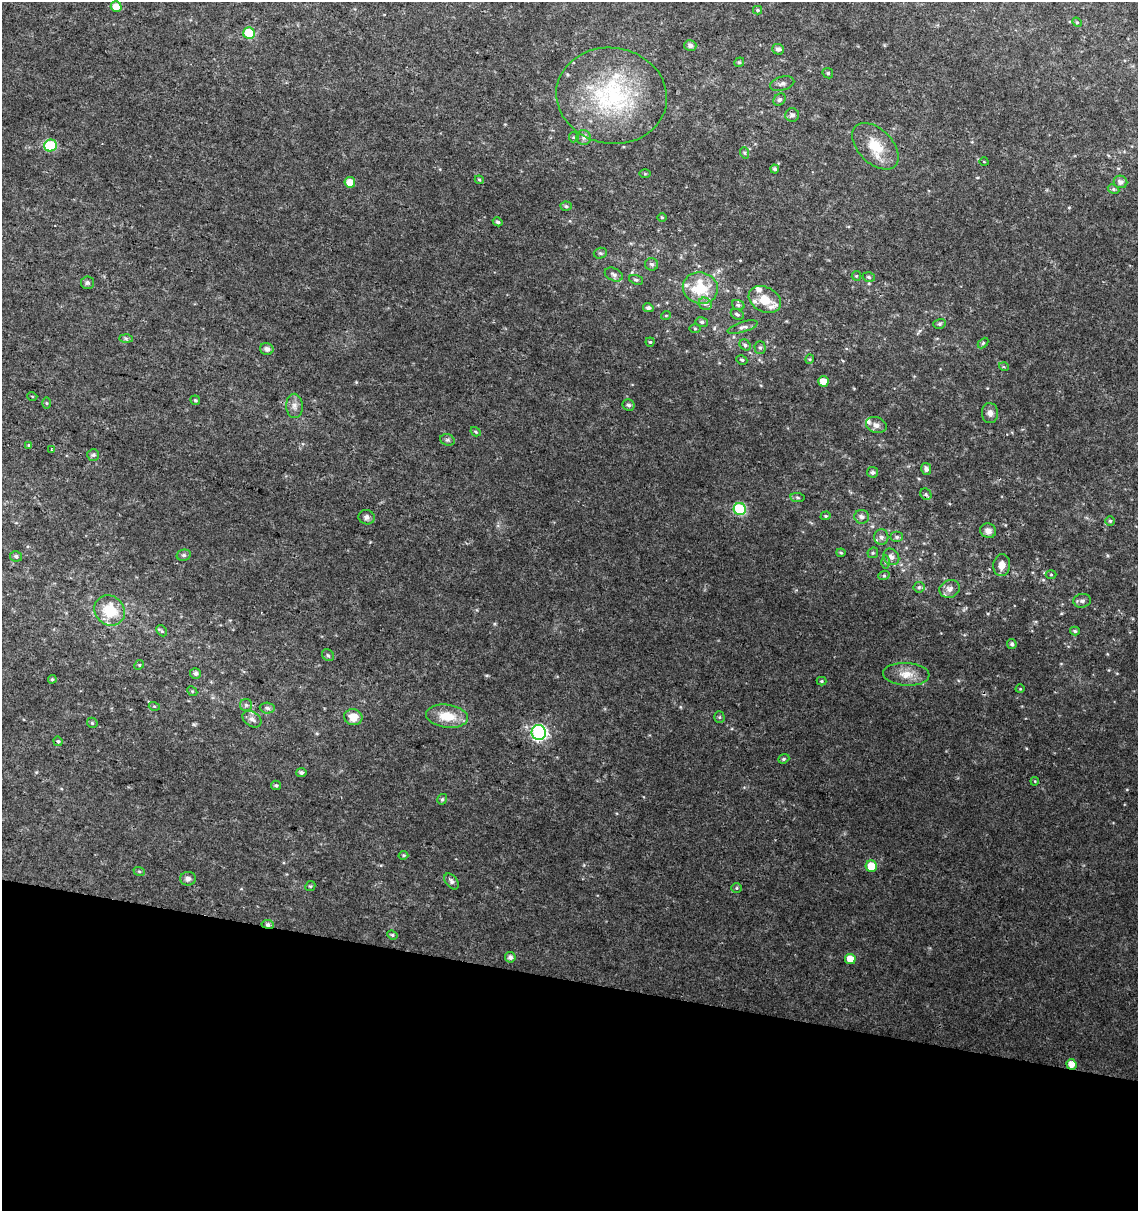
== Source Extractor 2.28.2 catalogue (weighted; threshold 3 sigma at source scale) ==
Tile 15 of 4 x 4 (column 3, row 4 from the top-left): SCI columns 2500-3635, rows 10-1218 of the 5057 x 4845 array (HDU 1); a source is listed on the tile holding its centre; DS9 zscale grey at full resolution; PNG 1140 x 1213 px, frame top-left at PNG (2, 2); each listed source drawn as its Kron ellipse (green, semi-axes under 4 px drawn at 4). Shown black and unused: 19% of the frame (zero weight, under 2 of 3 exposures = <1% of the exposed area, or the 3 px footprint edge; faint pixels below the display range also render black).
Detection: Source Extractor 2.28.2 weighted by HDU 2 'WHT'; one run over the whole footprint, this tile lists its part. Background 0.0279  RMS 0.005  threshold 0.0225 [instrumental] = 3 sigma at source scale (4.5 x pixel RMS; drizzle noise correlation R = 1.50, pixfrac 1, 0.0396/0.0396 arcsec/px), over >= 5 px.
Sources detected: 139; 9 inside a brighter listed object's ellipse — not listed separately; the other 130 listed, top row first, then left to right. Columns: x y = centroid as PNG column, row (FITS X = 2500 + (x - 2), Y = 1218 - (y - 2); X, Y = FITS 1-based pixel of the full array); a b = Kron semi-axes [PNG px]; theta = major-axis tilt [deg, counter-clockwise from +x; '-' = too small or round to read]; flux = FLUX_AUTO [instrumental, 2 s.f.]
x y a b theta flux
116 7 5 5 - 5.6
758 10 4 4 - 0.65
1077 22 5 4 - 0.57
249 33 6 5 - 18
690 46 6 5 - 1.8
778 49 6 5 - 1.7
739 62 5 4 - 0.76
828 73 6 4 -46 0.62
782 84 12 7 15 1.7
612 96 55 48 -9 68
780 100 7 5 44 1.2
792 115 7 6 - 1.7
574 137 5 5 - 0.61
584 138 7 7 - 1.5
50 146 6 6 - 26
875 146 28 17 -45 13
745 153 6 4 -71 0.62
984 162 5 3 - 0.42
775 169 4 4 - 1.1
645 174 5 4 - 0.5
479 180 4 4 - 0.61
350 182 5 5 - 6
1121 182 7 6 - 2.2
1113 189 6 4 -28 0.88
566 206 5 4 - 0.84
662 217 5 3 - 0.43
498 222 5 4 - 0.93
600 253 7 5 17 0.99
651 264 7 6 - 1.3
614 274 9 6 -25 1.6
856 276 5 4 - 0.56
869 277 6 4 -17 0.94
636 280 7 4 -20 0.88
87 283 6 6 - 1.1
700 288 17 15 -14 19
765 299 17 12 -27 9.2
705 304 7 6 - 1.6
738 305 6 5 - 0.85
648 308 5 4 - 1.3
737 314 7 5 -28 1
666 315 5 3 - 0.4
702 322 6 4 -10 1
939 324 6 5 - 0.91
742 327 15 5 17 1.8
695 328 6 4 -1 0.65
126 338 6 4 -1 0.9
650 342 4 4 - 0.67
983 343 6 4 45 0.7
745 345 6 5 - 0.98
760 347 6 5 - 0.97
267 349 7 5 -16 1.9
810 359 4 4 - 0.53
742 360 5 4 - 0.73
1004 367 5 3 - 0.65
823 381 5 5 - 5
32 396 5 3 - 0.37
195 400 5 4 - 0.64
46 403 5 3 - 0.52
629 405 6 5 - 1.3
294 406 12 8 -89 2.9
990 413 10 8 -87 2.8
876 425 10 7 -18 2.6
476 432 5 3 - 0.53
447 440 7 5 -19 1.1
29 445 3 3 - 3.2
52 450 3 3 - 0.84
93 455 6 6 - 1.1
926 469 6 5 - 1.7
873 472 5 5 - 1.1
926 494 6 5 - 0.97
797 497 7 4 -8 0.85
740 509 6 6 - 42
826 516 5 4 - 0.66
367 517 8 7 - 1.6
862 517 7 7 - 2.2
1110 521 5 5 - 0.76
988 531 8 7 - 2.3
881 537 8 7 - 1.9
897 537 6 5 - 1.1
841 553 4 4 - 0.61
873 553 5 5 - 0.74
184 555 7 5 14 1.2
16 556 6 5 - 1.1
891 557 9 7 -49 2.6
885 562 6 4 -89 0.88
1002 565 11 8 82 4.3
884 575 6 4 20 0.67
1051 575 5 3 - 0.49
919 587 5 5 - 0.9
950 589 10 8 25 2.9
1082 601 8 7 - 1.7
110 610 16 14 -45 15
162 631 6 4 -47 0.84
1075 631 5 4 - 0.83
1012 644 5 4 - 1.3
328 655 6 5 - 0.96
139 665 5 4 - 0.54
195 674 5 5 - 1.5
906 674 23 11 -3 7
52 679 4 3 - 0.63
822 681 5 4 - 0.6
1020 689 4 3 - 0.38
192 691 5 4 - 0.58
246 705 6 6 - 1.1
154 706 5 3 - 0.49
267 708 8 5 -3 1.4
447 716 21 11 -7 12
353 717 9 8 - 5.9
719 717 5 5 - 0.74
252 719 10 7 -34 2
92 723 6 4 -47 0.72
539 732 7 7 - 95
58 741 4 4 - 0.73
784 759 6 4 21 0.79
301 772 5 4 - 1.2
1035 781 4 3 - 0.42
276 785 5 4 - 0.81
442 799 5 4 - 0.93
403 855 5 4 - 0.69
871 866 6 5 - 9.2
139 871 6 3 -19 0.63
188 879 8 7 - 1.9
451 881 9 6 -52 1.4
310 886 5 4 - 0.67
737 888 5 5 - 0.66
268 924 6 4 -7 1.5
392 935 5 4 - 0.82
510 957 5 5 - 1.8
850 959 5 5 - 5.1
1071 1064 5 5 - 4.6
Overlapping masked pixels (flux is a lower limit): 2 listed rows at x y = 268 924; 1071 1064